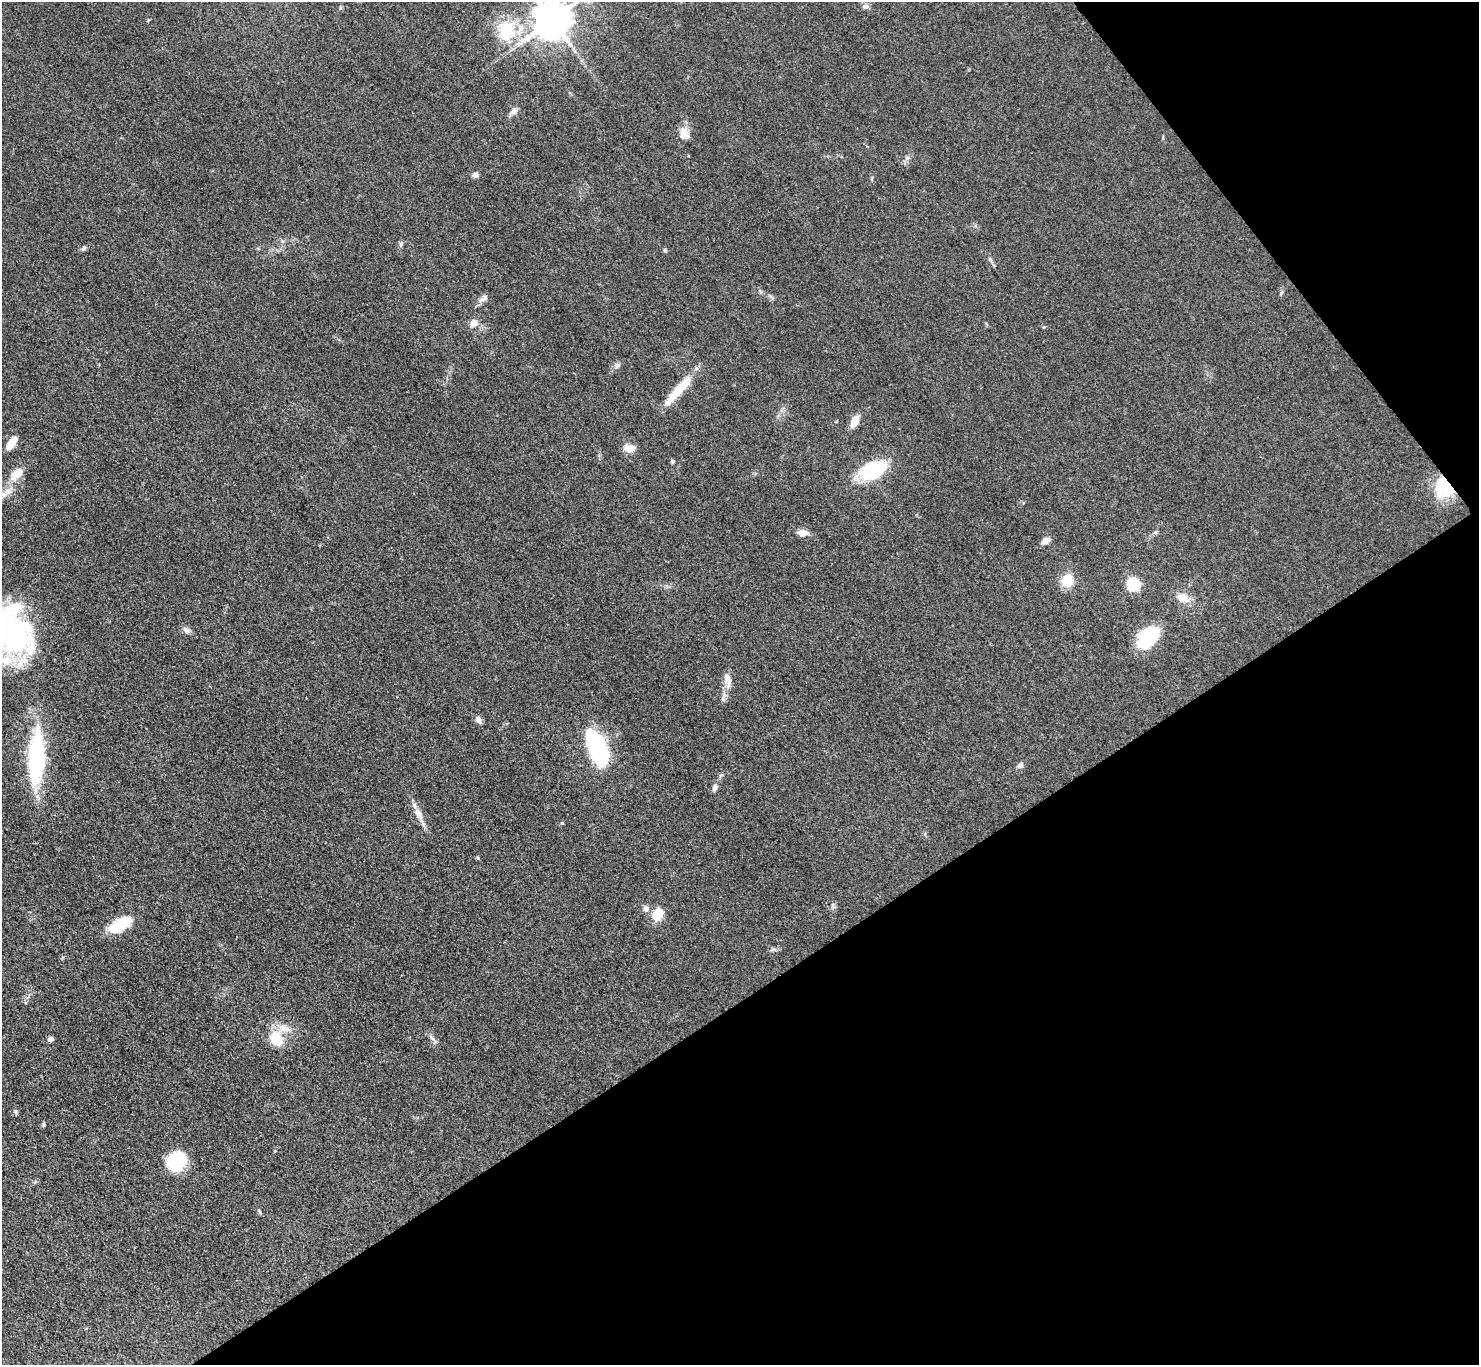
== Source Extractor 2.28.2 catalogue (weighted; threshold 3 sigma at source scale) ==
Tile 12 of 4 x 4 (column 4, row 3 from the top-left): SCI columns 4441-5917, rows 1669-3031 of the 5927 x 5922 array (HDU 1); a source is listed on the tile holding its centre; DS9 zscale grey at full resolution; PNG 1481 x 1367 px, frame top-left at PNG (2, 2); no overlay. Shown black and unused: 33% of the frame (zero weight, under 3 of 4 exposures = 1% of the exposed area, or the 3 px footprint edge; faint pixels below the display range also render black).
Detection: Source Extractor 2.28.2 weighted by HDU 2 'WHT'; one run over the whole footprint, this tile lists its part. Background 0.0488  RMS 0.0062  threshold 0.0278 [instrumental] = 3 sigma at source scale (4.5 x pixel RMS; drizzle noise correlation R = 1.50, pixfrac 1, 0.05/0.05 arcsec/px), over >= 5 px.
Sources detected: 55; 1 inside a brighter object's white glare — not listed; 4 inside a brighter listed object's ellipse — not listed separately; the other 50 listed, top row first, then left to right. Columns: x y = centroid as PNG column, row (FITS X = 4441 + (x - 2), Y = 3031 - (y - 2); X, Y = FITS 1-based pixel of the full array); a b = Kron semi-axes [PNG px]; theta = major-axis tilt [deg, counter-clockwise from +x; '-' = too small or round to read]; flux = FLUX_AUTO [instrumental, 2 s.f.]
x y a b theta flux
865 6 8 7 - 1.9
552 20 10 10 - 1800
506 31 31 23 -87 27
514 111 11 7 42 2.6
684 133 16 11 -72 6.1
907 158 7 4 1 1.2
476 175 8 6 34 2
401 244 7 5 62 1.2
83 248 7 5 44 1.2
665 250 6 4 -47 0.9
990 259 6 4 -2 0.96
484 298 15 7 36 3
474 323 9 7 29 5.2
617 365 7 6 - 1.6
681 387 38 10 48 18
855 421 11 7 64 9.2
12 443 16 7 52 6.8
629 448 14 8 4 5.9
673 461 6 4 -2 1.1
872 471 17 10 24 58
17 474 19 10 40 8.9
1444 487 23 19 -67 26
802 533 12 7 -3 4.6
1045 541 9 7 31 3.8
1067 580 13 12 - 14
1134 585 6 6 - 73
1183 598 17 12 -21 7.2
186 630 11 7 -43 2.4
12 631 52 41 -57 120
1148 637 28 18 46 25
727 679 25 7 -76 4.7
478 720 9 6 -59 2.7
597 750 33 19 -55 54
37 757 53 16 88 79
1019 766 9 6 27 1.8
715 788 9 6 69 2.4
418 814 19 8 -62 5.6
562 823 4 4 - 0.59
478 858 5 3 - 0.65
833 906 7 5 -47 1.4
646 908 9 7 -44 2.5
658 914 13 9 58 13
120 925 25 11 29 23
773 949 10 4 11 1.4
432 1038 8 4 -37 1.5
50 1039 7 6 - 1.7
276 1039 17 14 -55 16
44 1124 7 3 90 0.84
177 1161 18 15 48 38
259 1211 8 4 -55 0.92
Overlapping masked pixels (flux is a lower limit): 1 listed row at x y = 1444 487
Isophote crosses this tile's border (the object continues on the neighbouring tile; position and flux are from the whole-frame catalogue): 3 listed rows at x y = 552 20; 506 31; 12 631
Unlisted compact peaks at least as high as the median listed source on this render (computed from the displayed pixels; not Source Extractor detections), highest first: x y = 1281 293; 16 1111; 1044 327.